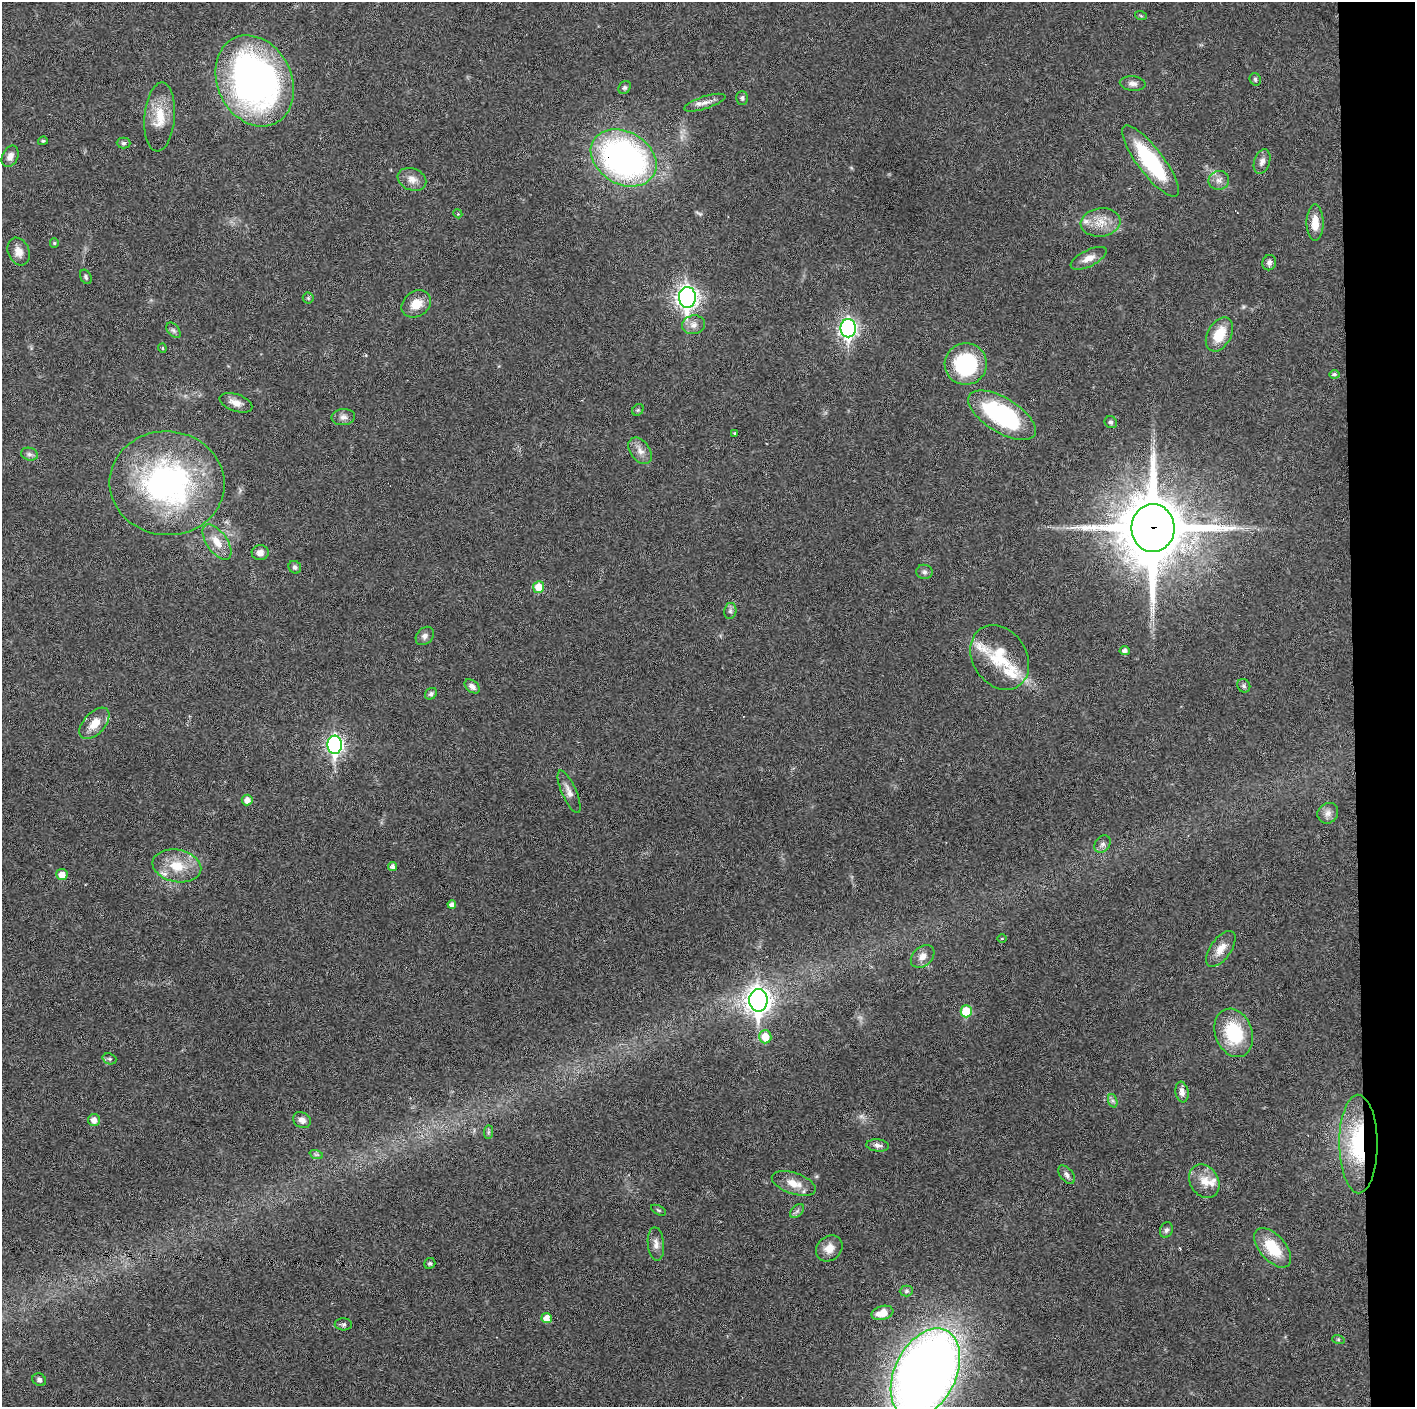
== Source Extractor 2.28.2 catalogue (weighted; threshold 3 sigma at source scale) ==
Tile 6 of 3 x 3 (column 3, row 2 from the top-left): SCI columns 2828-4240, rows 1406-2810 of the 4240 x 4217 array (HDU 1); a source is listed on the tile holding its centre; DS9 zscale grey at full resolution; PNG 1417 x 1409 px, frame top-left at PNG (2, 2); each listed source drawn as its Kron ellipse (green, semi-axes under 4 px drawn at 4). Shown black and unused: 4% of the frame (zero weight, under 3 of 6 exposures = <1% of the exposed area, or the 3 px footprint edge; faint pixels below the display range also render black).
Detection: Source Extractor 2.28.2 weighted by HDU 2 'WHT'; one run over the whole footprint, this tile lists its part. Background 0.0251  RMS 0.002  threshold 0.00815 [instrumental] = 3 sigma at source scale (4.09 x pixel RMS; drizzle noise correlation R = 1.36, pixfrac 0.8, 0.05/0.05 arcsec/px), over >= 5 px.
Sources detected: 107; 1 too faint to see at this stretch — neither listed nor drawn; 7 inside a brighter listed object's ellipse — not listed separately; the other 99 listed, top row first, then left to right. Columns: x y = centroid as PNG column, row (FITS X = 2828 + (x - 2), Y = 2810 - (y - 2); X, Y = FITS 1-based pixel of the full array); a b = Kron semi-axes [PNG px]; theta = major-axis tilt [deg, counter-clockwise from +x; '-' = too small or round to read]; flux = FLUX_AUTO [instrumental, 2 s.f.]
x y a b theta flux
1141 16 6 3 -19 0.2
1255 79 6 5 - 0.37
255 81 47 37 -64 79
1133 83 13 7 -4 0.93
625 87 7 5 42 0.41
742 98 7 6 - 0.41
705 103 22 6 18 1.3
160 117 34 15 85 4.8
43 141 5 4 - 0.24
124 143 7 5 -2 0.42
10 156 11 8 65 1.1
624 158 35 26 -31 64
1150 161 43 13 -53 17
1262 162 12 7 71 0.98
412 179 15 11 -23 1.6
1219 180 10 9 - 1.1
458 214 4 3 - 0.18
1100 222 20 14 7 3.2
1315 223 18 8 90 2.5
54 243 5 4 - 0.22
19 252 14 10 -68 1.7
1089 258 20 8 26 1.7
1269 263 8 7 - 0.67
86 277 7 5 -64 0.37
687 297 10 8 -89 100
308 298 5 5 - 0.3
416 304 16 12 35 2.8
694 325 11 9 11 1.2
848 328 9 7 89 60
173 330 9 5 -48 0.47
1219 334 18 11 60 4.5
162 348 4 4 - 0.22
966 364 21 21 - 17
1334 374 5 4 - 0.42
236 403 17 8 -19 1.6
638 410 6 5 - 0.31
1002 415 38 17 -31 23
343 417 12 8 6 0.9
1111 422 6 5 - 0.52
734 433 4 2 - 0.15
640 451 15 9 -53 1.5
29 454 8 6 -15 0.6
167 483 57 52 -5 47
1153 528 24 21 89 1500
217 542 20 10 -55 2.8
260 553 8 7 - 1.1
295 567 7 6 - 0.48
924 572 8 7 - 0.53
539 587 6 5 - 3.4
730 611 8 6 79 0.49
425 636 10 7 47 0.77
1125 650 5 4 - 0.68
1000 657 34 27 -57 8.1
472 686 8 6 -38 0.87
1244 686 7 6 - 0.42
431 694 6 5 - 0.41
94 723 19 10 47 2.8
335 745 9 7 -88 56
569 792 23 7 -66 1.4
247 800 5 5 - 1.3
1328 813 11 10 - 1.1
1102 844 9 7 50 0.7
177 866 24 16 -11 5
393 867 4 4 - 0.73
62 875 5 5 - 1.7
452 904 4 4 - 0.66
1002 938 5 3 - 0.17
1221 949 21 10 54 2.1
923 956 13 9 43 1.5
758 1000 11 9 90 140
966 1011 6 5 - 6.7
1234 1033 25 18 -70 10
765 1037 6 6 - 3.6
109 1059 7 5 -20 0.35
1182 1092 10 6 -80 1.1
1113 1101 7 4 -71 0.41
94 1120 6 6 - 1.2
302 1120 9 7 -32 1
488 1132 7 4 89 0.33
1358 1144 49 19 -89 18
877 1145 11 6 -6 0.74
316 1154 7 4 -18 0.36
1066 1175 11 6 -50 0.72
1204 1181 18 14 -58 2.6
794 1183 23 10 -19 2.7
658 1210 8 4 -27 0.28
797 1211 8 5 45 0.46
1166 1230 8 6 68 0.51
656 1244 17 8 -85 1.2
829 1248 14 12 42 2
1273 1248 24 13 -49 6.1
430 1263 6 5 - 0.35
906 1291 7 5 1 0.39
882 1313 11 7 14 2.5
547 1318 5 5 - 2
343 1324 8 6 0 0.44
1338 1339 6 4 -19 0.24
925 1373 48 30 63 250
39 1380 7 6 - 0.47
Overlapping masked pixels (flux is a lower limit): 3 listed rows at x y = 624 158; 1153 528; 1358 1144
Isophote crosses this tile's border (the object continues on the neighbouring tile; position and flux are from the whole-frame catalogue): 1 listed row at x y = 925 1373